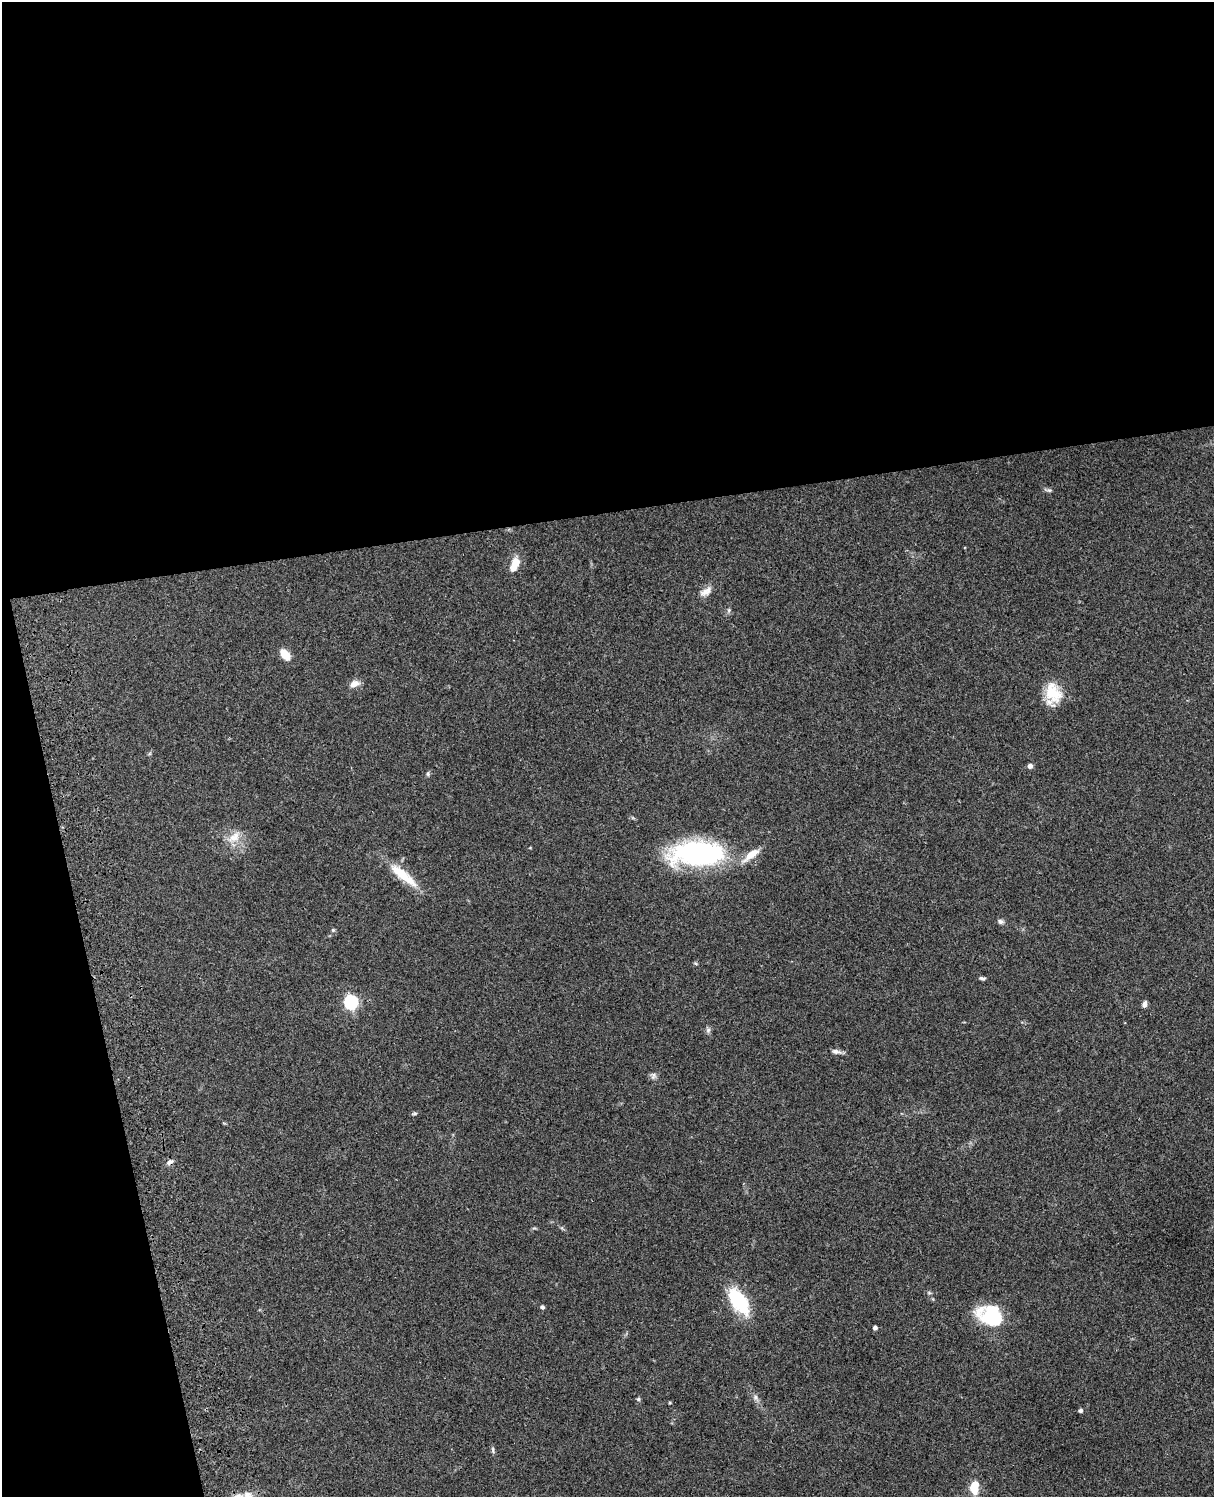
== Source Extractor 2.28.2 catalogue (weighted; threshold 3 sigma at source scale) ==
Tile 1 of 4 x 3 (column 1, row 1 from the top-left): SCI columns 121-1332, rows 3269-4763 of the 5087 x 4928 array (HDU 1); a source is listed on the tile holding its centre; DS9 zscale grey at full resolution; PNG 1216 x 1499 px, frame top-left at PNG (2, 2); no overlay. Shown black and unused: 39% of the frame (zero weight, under 3 of 4 exposures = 6% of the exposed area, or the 3 px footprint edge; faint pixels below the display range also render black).
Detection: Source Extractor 2.28.2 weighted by HDU 2 'WHT'; one run over the whole footprint, this tile lists its part. Background 0.0981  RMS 0.0063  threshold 0.0282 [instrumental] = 3 sigma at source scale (4.5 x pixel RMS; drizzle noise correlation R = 1.50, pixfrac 1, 0.05/0.05 arcsec/px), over >= 5 px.
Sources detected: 34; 1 inside a brighter listed object's ellipse — not listed separately; the other 33 listed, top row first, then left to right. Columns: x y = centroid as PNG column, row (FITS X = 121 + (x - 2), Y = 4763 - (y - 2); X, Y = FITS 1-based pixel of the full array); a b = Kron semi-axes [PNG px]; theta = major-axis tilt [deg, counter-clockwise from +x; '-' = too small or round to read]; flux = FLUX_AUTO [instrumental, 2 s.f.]
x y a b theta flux
1049 490 7 5 -7 1.3
514 564 16 8 68 10
705 592 18 9 35 4.8
729 610 6 4 48 1
285 655 12 7 -49 9
354 684 12 8 20 4.2
1053 694 27 18 -84 17
1030 766 5 5 - 2.3
428 774 6 5 - 1.1
234 837 21 12 37 8.5
698 853 58 25 1 110
403 875 42 10 -39 18
1001 922 7 6 - 1.7
333 930 5 5 - 0.85
695 963 6 3 -31 0.73
982 978 7 4 -10 1.3
351 1002 6 6 - 95
1144 1004 8 5 76 2.3
708 1030 7 6 - 1.5
836 1051 12 6 -9 2.7
653 1076 9 7 67 2
415 1113 6 4 1 0.86
170 1162 9 6 36 2.1
929 1293 5 5 - 0.91
739 1301 31 15 -56 35
542 1307 5 4 - 1.3
991 1315 27 19 -20 39
875 1328 4 4 - 1.9
755 1397 6 6 - 1.6
638 1399 5 5 - 0.97
1081 1410 4 4 - 1.5
493 1450 10 4 -85 1.2
974 1487 13 8 84 13
Overlapping masked pixels (flux is a lower limit): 1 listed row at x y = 170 1162